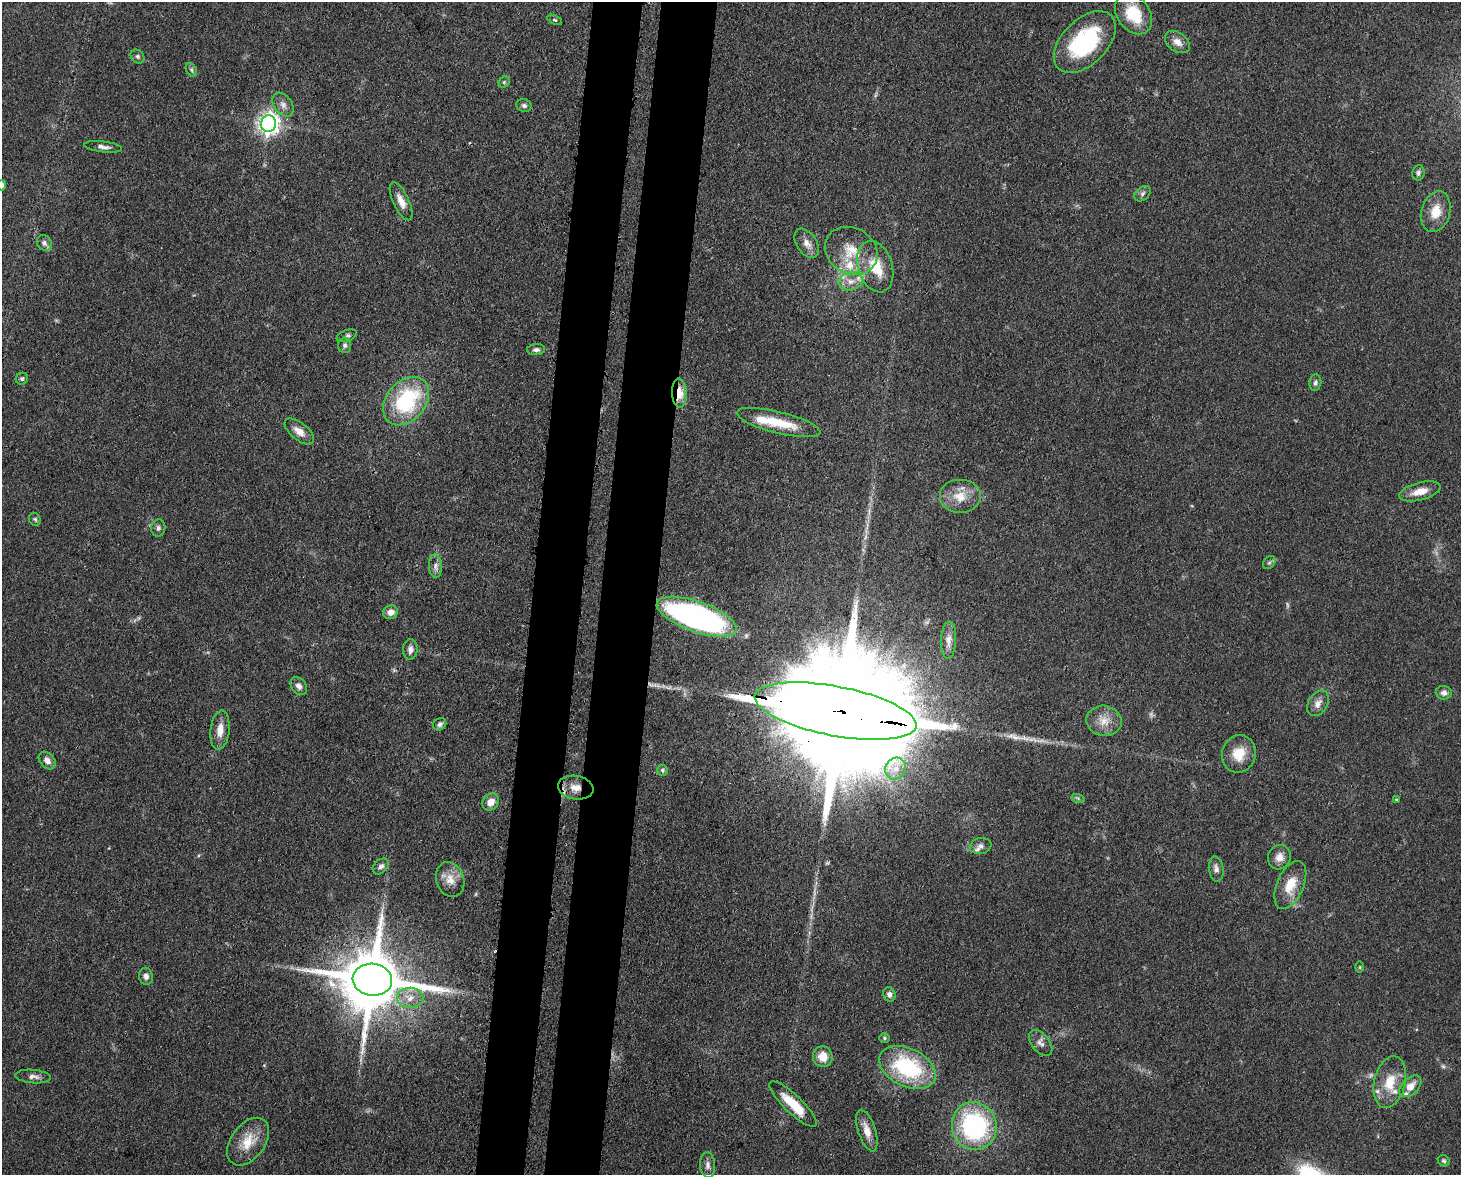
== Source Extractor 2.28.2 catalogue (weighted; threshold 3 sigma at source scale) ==
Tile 8 of 3 x 4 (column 2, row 3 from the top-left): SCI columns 1764-3222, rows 1249-2421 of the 4864 x 4844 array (HDU 1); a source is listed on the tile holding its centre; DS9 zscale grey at full resolution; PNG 1463 x 1177 px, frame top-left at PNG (2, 2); each listed source drawn as its Kron ellipse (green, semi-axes under 4 px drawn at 4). Shown black and unused: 7% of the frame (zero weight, under 3 of 4 exposures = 9% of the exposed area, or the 3 px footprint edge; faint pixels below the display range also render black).
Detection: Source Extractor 2.28.2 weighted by HDU 2 'WHT'; one run over the whole footprint, this tile lists its part. Background 0.0931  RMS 0.0046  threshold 0.0207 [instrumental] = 3 sigma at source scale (4.5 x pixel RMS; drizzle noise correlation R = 1.50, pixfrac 1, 0.05/0.05 arcsec/px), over >= 5 px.
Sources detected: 94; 6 too faint to see at this stretch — neither listed nor drawn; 9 inside a brighter listed object's ellipse — not listed separately; the other 79 listed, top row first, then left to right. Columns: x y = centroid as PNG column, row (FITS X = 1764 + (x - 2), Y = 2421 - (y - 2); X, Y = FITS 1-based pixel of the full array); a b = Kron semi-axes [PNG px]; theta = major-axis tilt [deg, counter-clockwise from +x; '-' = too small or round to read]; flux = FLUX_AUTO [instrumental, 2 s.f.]
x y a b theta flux
1134 14 22 16 -54 18
555 20 8 4 -25 0.65
1085 42 37 22 45 43
1177 42 14 9 -36 3.8
137 56 7 6 - 1.2
191 70 7 5 -61 0.96
504 82 6 5 - 0.74
283 105 13 9 -55 3
524 105 8 6 -14 1.4
269 124 8 7 - 290
103 147 19 5 -7 2.3
1418 173 8 6 81 1.2
2 185 5 4 - 1.5
1143 194 9 6 42 1.4
401 201 21 8 -65 4.7
1436 212 21 14 75 9.1
44 243 8 7 - 1.6
807 243 16 10 -56 3.8
851 251 27 23 -29 15
875 267 26 17 -72 14
851 281 12 9 11 4.2
347 336 10 5 20 1.3
345 345 7 6 - 1.5
536 350 9 5 5 1.5
22 379 6 5 - 0.84
1315 383 8 6 84 1.3
679 393 14 7 -88 7.6
406 401 27 19 49 44
778 423 43 10 -14 16
299 431 17 8 -39 4.4
1420 491 21 8 15 6.4
960 496 21 17 0 9.4
35 519 7 5 -56 0.86
158 528 8 7 - 1.4
1269 562 7 5 52 0.96
435 566 12 6 -86 2.2
391 612 7 6 - 3.4
697 617 42 15 -20 150
949 640 18 7 87 3.4
410 649 10 7 88 2.2
299 686 10 7 -52 2.1
1444 693 8 7 - 2
1318 703 14 9 58 3.6
835 711 82 24 -11 38000
1104 721 17 15 -12 6.9
440 724 7 6 - 1.2
220 730 19 9 84 5.6
1239 754 19 17 74 9.8
47 761 10 7 -47 2.7
896 769 11 10 - 4.9
662 770 5 5 - 1.1
576 788 18 11 -9 6.6
1078 798 7 4 -20 0.74
1396 799 4 3 - 0.48
491 802 9 7 52 4.4
981 846 11 8 11 2.1
1279 857 12 11 - 3.8
381 866 9 6 43 1.8
1216 869 12 7 -83 2.2
450 879 18 13 -69 6.2
1290 885 25 13 66 10
1360 967 6 4 90 0.56
146 976 8 7 - 2.1
372 980 20 16 -7 4600
889 994 7 6 - 1.7
410 998 13 10 0 5
885 1038 5 5 - 0.68
1041 1043 15 9 -51 2.8
823 1057 10 10 - 6.5
907 1067 30 19 -25 44
33 1076 18 6 -5 2.7
1390 1082 26 15 77 12
1410 1086 13 8 45 5.2
793 1104 31 9 -44 13
974 1126 24 22 -75 65
867 1131 22 8 -72 5.6
248 1142 27 17 53 11
1444 1161 6 5 - 0.85
708 1165 13 7 -86 2.4
Overlapping masked pixels (flux is a lower limit): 5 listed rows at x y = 679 393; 835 711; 576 788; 372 980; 867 1131
Isophote crosses this tile's border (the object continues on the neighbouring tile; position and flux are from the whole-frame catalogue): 1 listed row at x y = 2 185